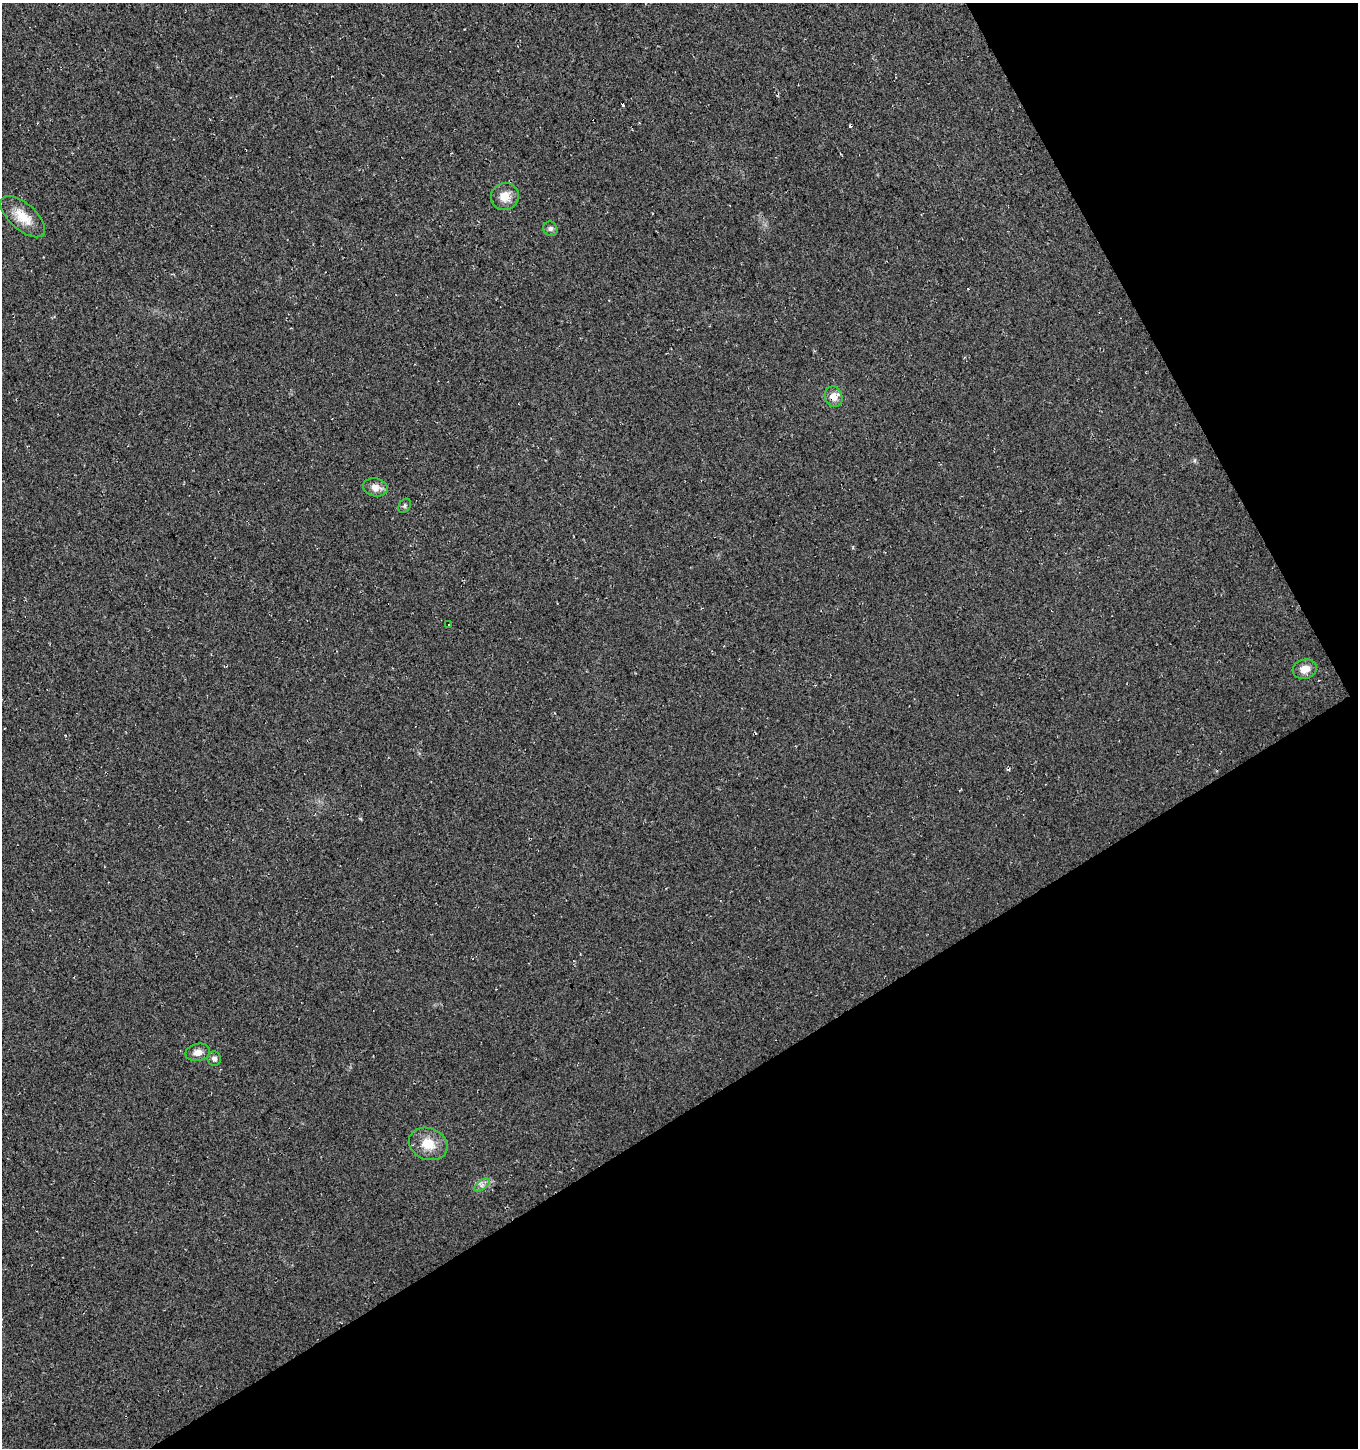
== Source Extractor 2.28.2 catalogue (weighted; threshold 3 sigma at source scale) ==
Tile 12 of 4 x 4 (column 4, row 3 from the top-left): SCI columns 4270-5625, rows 1497-2942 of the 5765 x 5889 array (HDU 1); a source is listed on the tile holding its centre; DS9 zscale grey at full resolution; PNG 1360 x 1450 px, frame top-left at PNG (2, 3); each listed source drawn as its Kron ellipse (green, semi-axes under 4 px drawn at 4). Shown black and unused: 30% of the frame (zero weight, under 3 of 4 exposures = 5% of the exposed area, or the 3 px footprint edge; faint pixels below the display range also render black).
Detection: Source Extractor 2.28.2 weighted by HDU 2 'WHT'; one run over the whole footprint, this tile lists its part. Background 0.0151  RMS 0.0074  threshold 0.0334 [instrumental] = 3 sigma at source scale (4.5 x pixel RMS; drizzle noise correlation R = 1.50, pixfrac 1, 0.0396/0.0396 arcsec/px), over >= 5 px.
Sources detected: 14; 2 cosmic-ray / hot-pixel residue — neither listed nor drawn; the other 12 listed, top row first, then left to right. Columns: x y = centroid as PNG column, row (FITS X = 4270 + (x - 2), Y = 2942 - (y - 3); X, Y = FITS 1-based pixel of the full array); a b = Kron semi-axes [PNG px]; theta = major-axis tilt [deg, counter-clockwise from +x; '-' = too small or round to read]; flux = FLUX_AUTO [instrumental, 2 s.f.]
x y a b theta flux
505 196 14 13 - 9.6
23 217 27 13 -41 15
550 229 7 7 - 2.1
834 397 10 8 -70 7.4
375 487 12 9 -13 6.6
405 506 7 5 58 1.4
449 625 4 3 - 2.7
1305 669 12 9 15 7.3
198 1052 12 8 12 5.2
214 1058 7 6 - 2.7
428 1144 20 15 -21 15
482 1185 9 4 37 2.8
Overlapping masked pixels (flux is a lower limit): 1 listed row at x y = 834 397